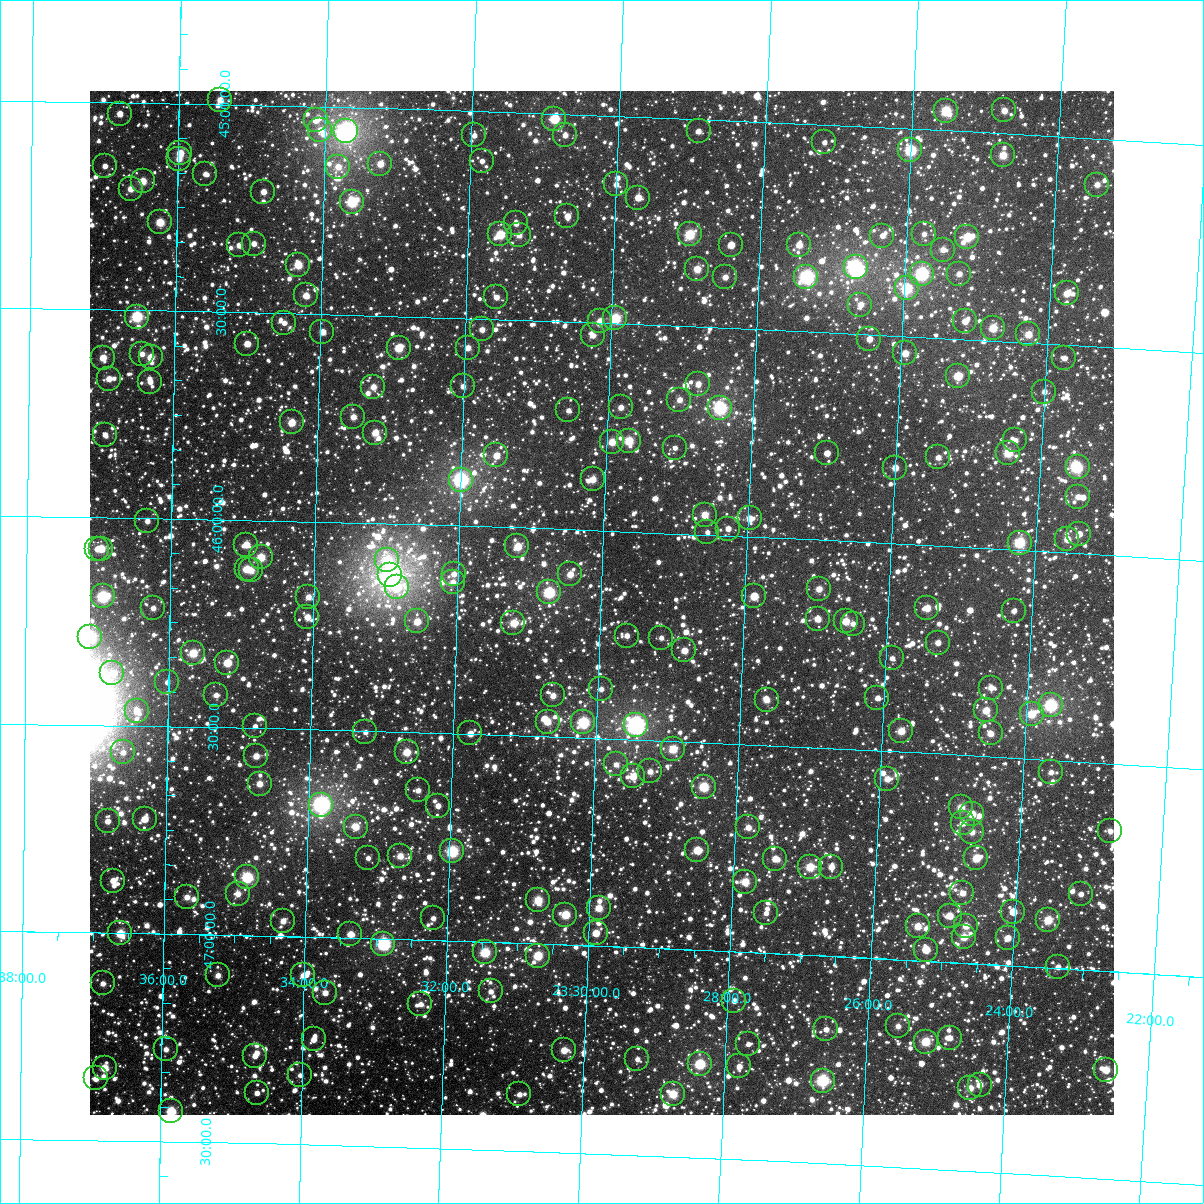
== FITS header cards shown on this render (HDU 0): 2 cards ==
NAXIS1  =                 1024
NAXIS2  =                 1024

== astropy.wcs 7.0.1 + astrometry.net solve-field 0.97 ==
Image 1024 x 1024 px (HDU 0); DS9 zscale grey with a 90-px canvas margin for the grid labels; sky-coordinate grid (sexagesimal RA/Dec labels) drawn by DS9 from the SOLVED WCS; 253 Tycho-2 reference stars matched to detected sources circled (green)
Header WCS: RA---TAN-SIP/DEC--TAN-SIP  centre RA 23:30:00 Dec +46:10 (352.50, +46.17 deg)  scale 8.68 arcsec/px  FOV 148.1' x 148.0'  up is +178 deg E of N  parity flipped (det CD > 0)
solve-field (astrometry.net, Tycho-2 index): VERIFIED the header's WCS against the Tycho-2 star catalogue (verified at 6 index scales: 14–253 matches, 0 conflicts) and refined it, rather than solving blind
Solved WCS: RA---TAN-SIP/DEC--TAN-SIP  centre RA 23:30:00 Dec +46:10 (352.50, +46.17 deg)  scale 8.68 arcsec/px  FOV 148.1' x 148.0'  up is +178 deg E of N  parity flipped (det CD > 0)
The solver's refit moves the header's centre by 0.16 arcsec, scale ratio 1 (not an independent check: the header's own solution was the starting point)
Tycho-2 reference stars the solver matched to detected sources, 253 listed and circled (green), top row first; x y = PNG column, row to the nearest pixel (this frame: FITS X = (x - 90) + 1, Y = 1024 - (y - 91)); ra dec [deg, ICRS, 3 dp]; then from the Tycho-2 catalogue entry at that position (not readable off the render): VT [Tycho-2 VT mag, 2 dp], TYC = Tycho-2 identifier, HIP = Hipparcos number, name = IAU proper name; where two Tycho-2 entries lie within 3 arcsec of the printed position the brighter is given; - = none
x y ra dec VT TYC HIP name
220 100 353.859 +44.990 10.32 3243-1122-1 - -
1004 110 351.190 +44.945 10.44 3242-49-1 - -
946 111 351.387 +44.952 8.88 3242-1047-1 - -
120 114 354.201 +45.027 10.81 3637-931-1 - -
554 119 352.719 +45.013 9.07 3637-850-1 - -
316 120 353.532 +45.033 10.90 3637-699-1 - -
320 130 353.515 +45.056 11.36 3637-491-1 - -
346 131 353.429 +45.058 6.36 3637-1633-1 116292 -
699 131 352.225 +45.029 10.92 3637-794-1 - -
474 135 352.990 +45.059 11.38 3637-871-1 - -
565 135 352.680 +45.051 11.27 3637-364-1 - -
824 142 351.796 +45.043 11.54 3637-747-1 - -
910 150 351.502 +45.052 8.55 3636-443-1 - -
180 153 353.992 +45.120 10.00 3637-783-1 - -
1003 155 351.186 +45.052 9.66 3636-345-1 - -
179 159 353.996 +45.133 10.86 3637-427-1 - -
482 161 352.961 +45.120 11.72 3637-706-1 - -
380 164 353.308 +45.134 10.46 3637-599-1 - -
105 166 354.249 +45.154 11.49 3637-942-1 - -
338 167 353.452 +45.144 11.29 3637-911-1 - -
205 174 353.905 +45.168 11.10 3637-866-1 - -
143 181 354.119 +45.189 9.83 3637-887-1 - -
616 184 352.501 +45.165 11.21 3637-664-1 - -
1097 185 350.860 +45.110 10.82 3636-259-1 - -
131 189 354.159 +45.208 10.61 3637-666-1 - -
263 192 353.705 +45.208 10.99 3637-681-1 - -
638 198 352.424 +45.195 10.42 3637-601-1 - -
352 202 353.401 +45.227 8.64 3637-643-1 116280 -
567 216 352.663 +45.245 10.71 3637-408-1 - -
160 222 354.057 +45.287 9.55 3637-644-1 - -
516 223 352.838 +45.268 11.56 3637-266-1 - -
500 234 352.891 +45.295 9.18 3637-306-1 - -
690 234 352.242 +45.278 8.92 3637-378-1 - -
924 234 351.441 +45.252 11.20 3636-304-1 - -
519 235 352.827 +45.295 10.76 3637-898-1 - -
882 236 351.583 +45.261 11.12 3637-444-1 - -
967 237 351.292 +45.253 9.19 3636-376-1 - -
254 244 353.734 +45.334 11.24 3637-485-1 - -
239 245 353.783 +45.339 10.66 3637-387-1 - -
731 245 352.100 +45.300 10.83 3637-392-1 - -
799 245 351.867 +45.292 10.36 3637-236-1 - -
943 250 351.374 +45.287 10.90 3636-265-1 - -
298 265 353.580 +45.382 9.71 3637-472-1 - -
856 267 351.668 +45.338 7.45 3637-984-1 115715 -
697 269 352.213 +45.361 10.04 3637-802-1 - -
922 274 351.440 +45.347 7.95 3636-231-1 115655 -
959 274 351.314 +45.343 11.04 3636-466-1 - -
725 277 352.115 +45.378 10.67 3637-396-1 - -
806 277 351.836 +45.368 7.76 3637-821-1 115778 -
907 288 351.491 +45.385 8.57 3636-527-1 - -
1067 293 350.942 +45.376 10.34 3636-230-1 - -
306 295 353.551 +45.456 10.56 3637-571-1 - -
496 297 352.897 +45.447 11.23 3637-573-1 - -
860 305 351.647 +45.429 10.90 3637-716-1 - -
137 317 354.131 +45.515 8.51 3637-448-1 116508 -
615 318 352.485 +45.488 8.77 3637-755-1 115985 -
600 321 352.538 +45.495 10.67 3637-939-1 - -
965 321 351.286 +45.457 10.90 3636-409-1 - -
284 323 353.624 +45.523 11.74 3637-443-1 - -
993 328 351.188 +45.469 9.58 3636-481-1 - -
482 329 352.944 +45.526 11.14 3637-845-1 - -
322 332 353.491 +45.542 10.52 3637-800-1 - -
1028 334 351.065 +45.480 9.79 3636-258-1 - -
593 335 352.562 +45.531 11.09 3637-937-1 - -
869 339 351.611 +45.510 10.64 3637-299-1 - -
247 344 353.750 +45.575 10.64 3637-542-1 - -
399 348 353.228 +45.576 9.41 3637-507-1 - -
468 348 352.989 +45.570 10.96 3637-517-1 - -
905 353 351.485 +45.541 10.33 3636-116-1 - -
142 354 354.111 +45.604 11.09 3637-214-1 - -
151 357 354.081 +45.612 10.19 3637-862-1 - -
103 358 354.246 +45.615 10.42 3637-37-1 - -
1064 358 350.937 +45.532 11.45 3636-63-1 - -
958 376 351.300 +45.589 9.77 3636-23-1 - -
109 379 354.224 +45.666 10.83 3637-34-1 - -
150 382 354.081 +45.672 11.48 3637-216-1 - -
698 384 352.192 +45.639 11.43 3637-849-1 - -
463 386 353.003 +45.663 11.68 3637-276-1 - -
373 387 353.312 +45.671 10.66 3637-935-1 - -
1044 392 351.000 +45.616 11.14 3636-536-1 - -
679 400 352.255 +45.677 10.99 3637-921-1 - -
621 407 352.456 +45.702 11.04 3637-976-1 - -
720 408 352.114 +45.693 7.81 3637-741-1 115864 -
568 410 352.636 +45.713 11.70 3637-588-1 - -
353 417 353.378 +45.745 10.68 3637-405-1 - -
292 422 353.590 +45.762 9.82 3637-815-1 - -
375 433 353.300 +45.782 10.24 3637-257-1 - -
105 435 354.233 +45.801 11.24 3637-173-1 - -
1015 440 351.090 +45.736 11.35 3636-307-1 - -
629 441 352.424 +45.781 9.34 3637-495-1 - -
612 442 352.482 +45.785 9.87 3637-351-1 - -
675 448 352.263 +45.794 11.65 3637-894-1 - -
827 453 351.738 +45.790 11.05 3637-565-1 - -
1008 453 351.113 +45.767 9.32 3636-133-1 - -
496 455 352.880 +45.828 10.38 3637-462-1 - -
938 457 351.354 +45.787 11.22 3636-204-1 - -
1078 467 350.870 +45.793 8.75 3636-120-1 115470 -
895 468 351.500 +45.817 10.39 3636-84-1 - -
593 479 352.544 +45.877 10.19 3637-478-1 - -
461 480 353.001 +45.889 7.41 3637-1282-1 116151 -
1078 497 350.864 +45.863 11.04 3636-449-1 - -
705 515 352.152 +45.952 10.12 3637-1434-1 - -
750 518 351.995 +45.956 10.48 3637-1369-1 - -
147 521 354.083 +46.007 11.12 3637-1372-1 - -
728 529 352.068 +45.983 11.19 3637-1600-1 - -
707 532 352.139 +45.993 13.28 3637-1523-1 - -
1079 534 350.852 +45.952 10.73 3636-2403-1 - -
1067 539 350.892 +45.967 10.37 3636-2146-1 - -
1020 543 351.056 +45.982 8.74 3636-2112-1 115538 -
246 545 353.738 +46.059 10.36 3637-1606-1 - -
517 546 352.796 +46.045 9.59 3637-1171-1 - -
97 549 354.255 +46.076 11.31 3637-110-1 - -
101 549 354.241 +46.075 9.99 3637-53-1 - -
261 557 353.687 +46.089 9.47 3637-1515-1 - -
387 560 353.246 +46.088 9.32 3637-1602-1 - -
247 569 353.735 +46.117 9.79 3637-1424-1 - -
251 570 353.719 +46.121 10.65 3637-1507-1 - -
454 574 353.014 +46.116 11.14 3637-1502-1 - -
570 574 352.610 +46.108 10.51 3637-1430-1 - -
390 575 353.235 +46.124 6.83 3637-1179-1 116228 -
453 582 353.017 +46.136 10.80 3637-1006-1 - -
397 587 353.212 +46.152 9.92 3637-1304-1 - -
819 589 351.743 +46.118 10.50 3637-1351-1 - -
549 592 352.681 +46.153 8.36 3637-1533-1 116039 -
103 596 354.233 +46.190 8.35 3637-113-1 - -
754 596 351.969 +46.143 10.56 3637-1025-1 - -
308 597 353.518 +46.181 10.91 3637-1116-1 - -
153 608 354.058 +46.216 11.08 3637-1607-1 - -
927 608 351.365 +46.151 10.03 3636-2556-1 - -
1014 611 351.064 +46.147 11.58 3636-2284-1 - -
307 617 353.520 +46.230 10.49 3637-1468-1 - -
818 619 351.743 +46.191 10.52 3637-1070-1 - -
417 621 353.136 +46.233 10.19 3637-1498-1 - -
846 621 351.646 +46.193 10.00 3637-1536-1 - -
513 623 352.801 +46.230 9.83 3637-1469-1 - -
853 624 351.620 +46.198 11.36 3637-1414-1 - -
627 636 352.405 +46.250 11.12 3637-1211-1 - -
90 637 354.274 +46.287 8.70 3637-29-1 116540 -
661 638 352.284 +46.252 11.46 3637-1361-1 - -
938 643 351.321 +46.233 10.81 3636-2548-1 - -
684 650 352.202 +46.280 10.43 3637-1329-1 - -
193 653 353.915 +46.323 9.47 3637-1518-1 - -
892 658 351.478 +46.276 11.69 3636-2366-1 - -
227 663 353.795 +46.344 9.58 3637-1050-1 - -
112 673 354.196 +46.375 11.36 3637-83-1 - -
167 682 354.004 +46.394 11.40 3637-1065-1 - -
991 688 351.129 +46.334 10.66 3636-1804-1 - -
601 689 352.487 +46.381 11.29 3637-1247-1 - -
216 695 353.832 +46.423 11.14 3637-1001-1 - -
553 695 352.655 +46.401 10.66 3637-1152-1 - -
877 698 351.522 +46.374 11.16 3636-1858-1 - -
767 700 351.908 +46.391 10.64 3637-1194-1 - -
1051 705 350.916 +46.368 7.98 3636-2089-1 115487 -
986 710 351.141 +46.390 9.98 3636-1923-1 - -
137 711 354.108 +46.465 10.50 3637-1060-1 - -
1032 714 350.981 +46.392 9.68 3636-2025-1 - -
548 722 352.671 +46.465 10.09 3637-1381-1 - -
583 722 352.546 +46.463 8.37 3637-1238-1 - -
636 725 352.362 +46.465 6.89 3637-1322-1 115944 -
255 726 353.693 +46.495 11.83 3637-1470-1 - -
901 731 351.433 +46.451 9.93 3636-1828-1 - -
365 732 353.307 +46.503 11.54 3637-1099-1 - -
470 733 352.939 +46.499 10.57 3637-1587-1 - -
991 733 351.121 +46.445 10.53 3636-2283-1 - -
673 749 352.228 +46.519 9.65 3637-1376-1 - -
123 752 354.154 +46.565 11.45 3637-190-1 - -
407 752 353.161 +46.549 9.84 3637-1625-1 - -
256 756 353.687 +46.567 10.60 3637-1570-1 - -
616 764 352.426 +46.561 11.40 3637-1520-1 - -
650 771 352.305 +46.575 11.02 3637-1532-1 - -
1051 772 350.902 +46.530 10.96 3636-2034-1 - -
633 776 352.364 +46.589 10.18 3637-1310-1 - -
887 779 351.473 +46.567 10.44 3636-1990-1 - -
260 784 353.673 +46.634 10.39 3637-1629-1 - -
704 787 352.115 +46.607 8.99 3637-1017-1 - -
418 790 353.116 +46.640 11.13 3637-1257-1 - -
321 805 353.455 +46.681 6.93 3637-1066-1 116297 -
438 806 353.045 +46.676 11.21 3637-1143-1 - -
961 807 351.210 +46.627 10.10 3636-1975-1 - -
972 814 351.172 +46.641 11.23 3636-2029-1 - -
145 819 354.074 +46.724 10.48 3637-1437-1 - -
108 821 354.204 +46.731 11.12 3637-60-1 - -
963 823 351.201 +46.664 10.74 3636-2290-1 - -
356 827 353.331 +46.732 10.90 3637-1334-1 - -
748 827 351.952 +46.700 10.71 3637-1248-1 - -
1110 831 350.683 +46.663 11.14 3636-2512-1 - -
972 832 351.167 +46.684 10.72 3636-1788-1 - -
697 850 352.128 +46.760 9.64 3637-1164-1 115867 -
452 851 352.990 +46.785 8.39 3637-1103-1 116147 -
400 856 353.172 +46.799 10.16 3637-1335-1 - -
368 858 353.286 +46.806 11.71 3637-1156-1 - -
976 858 351.146 +46.746 9.68 3636-1797-1 - -
775 859 351.854 +46.772 10.47 3637-1265-1 - -
810 867 351.729 +46.788 9.39 3637-1421-1 - -
831 867 351.654 +46.786 10.75 3637-1028-1 - -
247 877 353.710 +46.860 8.54 3637-1207-1 - -
113 881 354.182 +46.874 10.67 3637-99-1 - -
745 882 351.954 +46.831 9.62 3637-1214-1 - -
962 893 351.189 +46.833 10.77 3636-2018-1 - -
238 894 353.741 +46.900 10.75 3641-1835-1 - -
1081 894 350.773 +46.818 11.30 3636-2481-1 - -
187 897 353.921 +46.911 10.72 3641-1662-1 - -
538 900 352.682 +46.895 9.35 3641-1711-1 - -
599 908 352.468 +46.909 10.01 3641-1689-1 - -
1013 912 351.008 +46.870 10.83 3636-1830-1 - -
766 913 351.877 +46.904 11.72 3641-1687-1 - -
565 915 352.584 +46.928 9.42 3641-1620-1 - -
950 916 351.230 +46.888 10.59 3640-262-1 - -
433 918 353.050 +46.947 11.11 3641-1809-1 - -
1048 920 350.881 +46.886 9.38 3640-802-1 - -
283 921 353.579 +46.963 10.64 3641-1530-1 - -
918 926 351.340 +46.918 10.11 3640-332-1 - -
966 926 351.171 +46.911 10.38 3640-734-1 - -
120 933 354.153 +47.001 9.40 3641-148-1 - -
596 933 352.474 +46.969 10.85 3641-1548-1 - -
350 934 353.340 +46.991 10.14 3641-1460-1 - -
964 937 351.175 +46.938 9.88 3640-550-1 - -
1008 938 351.021 +46.934 10.47 3640-466-1 - -
383 944 353.223 +47.012 7.90 3641-1465-1 116222 -
926 950 351.307 +46.973 10.00 3640-806-1 - -
485 952 352.863 +47.025 8.89 3641-1396-1 - -
538 956 352.675 +47.028 9.24 3641-1516-1 - -
1058 967 350.839 +46.997 11.06 3640-226-1 - -
218 975 353.806 +47.098 10.75 3641-1471-1 - -
303 975 353.505 +47.093 10.74 3641-1418-1 - -
103 983 354.212 +47.123 11.07 3641-84-1 - -
491 991 352.839 +47.119 11.29 3641-1654-1 - -
325 993 353.424 +47.134 10.87 3641-1303-1 - -
734 1001 351.976 +47.118 11.01 3641-1754-1 - -
420 1004 353.086 +47.154 11.15 3641-1450-1 - -
898 1026 351.392 +47.161 10.85 3640-358-1 - -
826 1029 351.645 +47.177 11.20 3641-1681-1 - -
950 1038 351.207 +47.182 10.85 3640-596-1 - -
314 1039 353.461 +47.247 10.69 3641-1231-1 - -
926 1042 351.290 +47.194 9.25 3640-584-1 115608 -
748 1044 351.919 +47.221 11.45 3641-1042-1 - -
166 1049 353.985 +47.278 11.18 3641-1130-1 - -
564 1050 352.571 +47.254 10.02 3641-1207-1 - -
255 1056 353.668 +47.290 11.18 3641-1708-1 - -
637 1059 352.310 +47.269 11.51 3641-1356-1 - -
700 1064 352.088 +47.274 8.68 3641-1275-1 115854 -
739 1066 351.948 +47.276 10.83 3641-1619-1 - -
105 1068 354.201 +47.325 9.72 3641-442-1 - -
1106 1070 350.647 +47.237 9.90 3640-570-1 - -
300 1075 353.507 +47.333 11.43 3641-1820-1 - -
96 1078 354.232 +47.352 10.69 3641-78-1 - -
823 1081 351.649 +47.301 8.20 3641-1317-1 115711 -
980 1085 351.092 +47.291 10.45 3640-544-1 - -
970 1088 351.125 +47.300 10.24 3640-248-1 - -
257 1093 353.658 +47.379 11.48 3641-1836-1 - -
519 1094 352.724 +47.364 10.91 3641-1736-1 - -
673 1094 352.178 +47.350 9.36 3641-1789-1 - -
171 1111 353.962 +47.427 8.84 3641-1822-1 116457 -